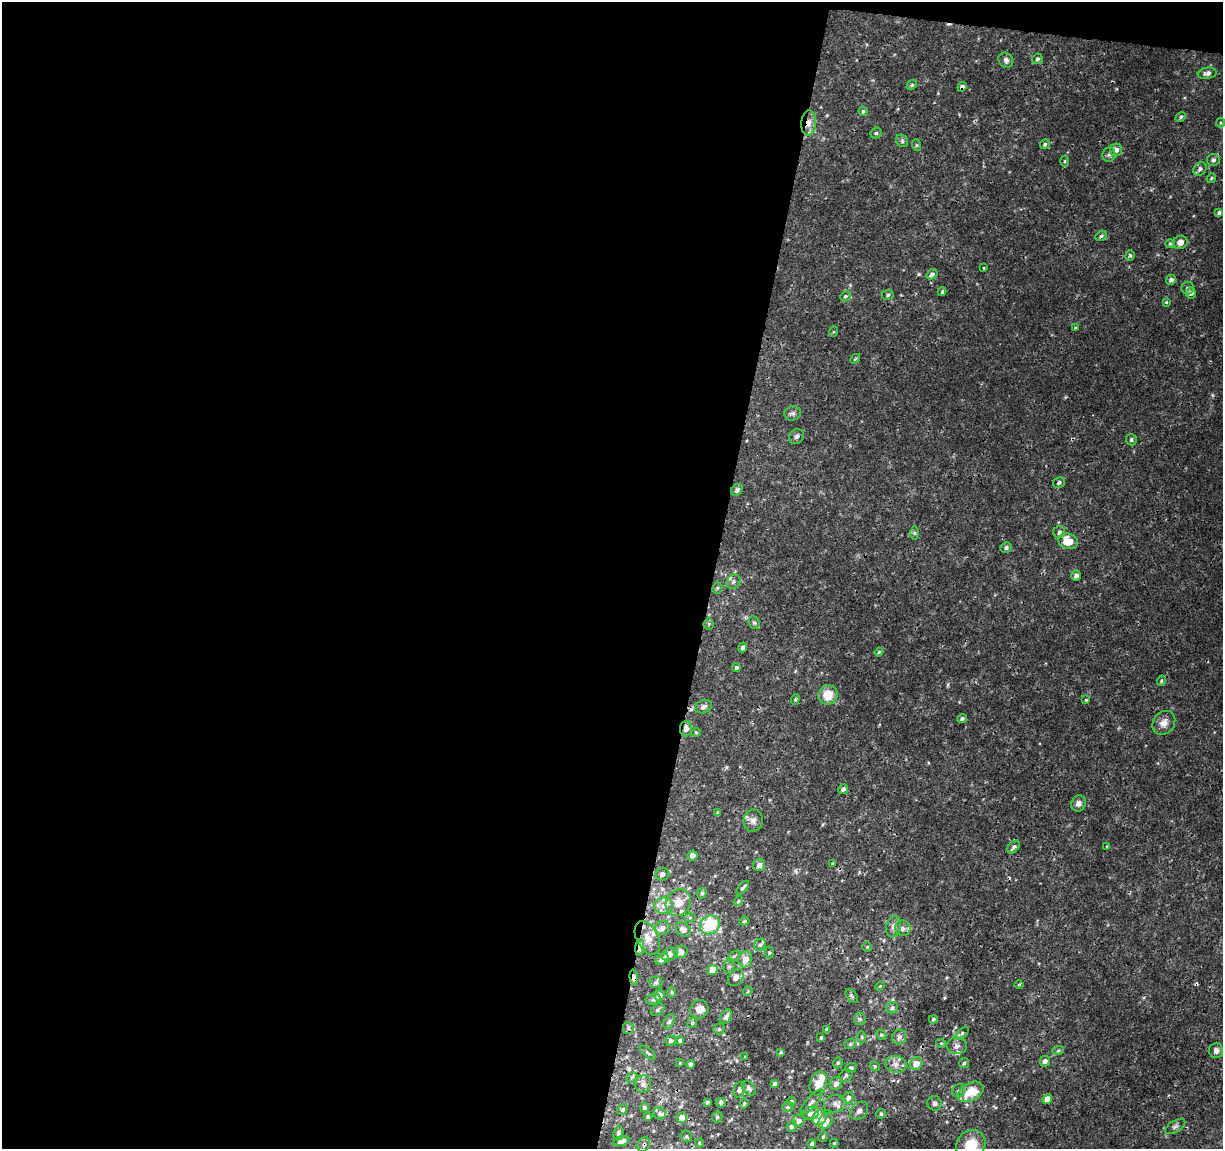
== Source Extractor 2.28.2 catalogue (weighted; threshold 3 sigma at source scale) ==
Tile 1 of 4 x 4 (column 1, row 1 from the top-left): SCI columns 1-1221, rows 3665-4811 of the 4892 x 5096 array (HDU 1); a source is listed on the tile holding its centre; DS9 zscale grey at full resolution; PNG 1225 x 1151 px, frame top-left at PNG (2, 2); each listed source drawn as its Kron ellipse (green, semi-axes under 4 px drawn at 4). Shown black and unused: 59% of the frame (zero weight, under 3 of 4 exposures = <1% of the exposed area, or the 3 px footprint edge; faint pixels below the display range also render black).
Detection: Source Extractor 2.28.2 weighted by HDU 2 'WHT'; one run over the whole footprint, this tile lists its part. Background 0.00125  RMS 9.5e-04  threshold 0.00428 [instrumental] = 3 sigma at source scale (4.5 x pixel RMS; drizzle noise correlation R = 1.50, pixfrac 1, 0.0396/0.0396 arcsec/px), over >= 5 px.
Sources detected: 201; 6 cosmic-ray / hot-pixel residue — neither listed nor drawn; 11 inside a brighter listed object's ellipse — not listed separately; the other 184 listed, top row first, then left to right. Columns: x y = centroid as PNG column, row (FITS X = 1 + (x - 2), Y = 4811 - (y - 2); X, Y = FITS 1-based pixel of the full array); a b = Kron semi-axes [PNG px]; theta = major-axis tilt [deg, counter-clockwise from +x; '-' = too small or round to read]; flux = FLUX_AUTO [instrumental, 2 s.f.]
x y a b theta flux
1037 59 5 5 - 0.21
1006 60 8 7 - 0.3
1207 73 9 5 9 0.35
912 85 5 4 - 0.14
962 87 5 4 - 0.26
863 111 5 4 - 0.15
1181 117 5 4 - 0.15
809 123 12 7 85 0.83
1221 123 5 3 - 0.093
876 133 6 5 - 0.16
902 141 7 5 -50 0.17
1045 144 5 4 - 0.16
916 145 6 4 -71 0.12
1116 150 6 6 - 0.5
1109 155 7 6 - 0.25
1213 160 6 6 - 0.27
1065 161 5 3 - 0.13
1200 169 7 6 - 0.35
1211 178 5 4 - 0.11
1219 213 4 3 - 0.22
1101 236 6 4 29 0.19
1180 242 7 6 - 0.54
1170 244 5 4 - 0.12
1130 255 5 4 - 0.17
983 268 4 2 - 0.083
932 274 6 5 - 0.28
1171 280 5 5 - 0.31
1187 288 6 6 - 0.22
942 292 4 3 - 0.13
1191 293 5 5 - 0.39
888 295 6 5 - 0.18
845 296 5 4 - 0.16
1166 302 4 3 - 0.1
1075 328 4 3 - 0.09
833 332 5 3 - 0.095
855 359 5 4 - 0.1
793 413 8 7 - 0.28
796 436 8 7 - 0.28
1131 440 5 5 - 0.19
1059 482 6 5 - 0.24
737 490 6 5 - 0.3
1059 532 6 6 - 0.31
915 533 7 4 -90 0.16
1068 541 10 7 -19 1.9
1006 548 5 5 - 0.21
1076 576 5 4 - 0.39
733 582 7 6 - 0.28
717 588 5 5 - 0.15
754 623 6 5 - 0.19
709 624 5 5 - 0.14
742 647 5 4 - 0.27
879 652 4 4 - 0.13
736 668 4 4 - 0.19
1161 681 5 3 - 0.11
828 695 10 9 - 1.6
795 699 5 4 - 0.12
1086 700 4 3 - 0.09
703 707 9 6 20 0.37
962 719 5 4 - 0.2
1164 723 13 10 53 0.7
686 729 8 6 85 0.49
696 732 5 3 - 0.089
843 789 5 4 - 0.27
1079 803 8 7 - 0.41
718 813 4 4 - 0.15
753 821 11 9 81 0.53
1107 846 4 3 - 0.078
1014 847 7 4 49 0.27
692 855 5 5 - 0.67
833 864 3 3 - 0.16
759 865 6 6 - 0.38
662 874 7 6 - 0.4
743 888 8 4 49 0.24
702 893 5 4 - 0.22
738 901 5 4 - 0.12
678 902 14 12 55 1.1
664 906 9 8 - 0.62
690 918 6 4 1 0.13
744 921 5 4 - 0.14
710 925 10 9 - 4.8
893 926 11 7 77 0.49
662 928 8 6 29 0.51
903 928 7 7 - 0.47
683 930 8 6 -38 0.67
647 938 18 11 -63 1.1
760 945 6 5 - 0.19
640 947 8 4 83 1.1
867 947 4 4 - 0.098
681 952 7 6 - 0.61
769 953 6 4 89 0.14
670 954 8 6 20 0.52
734 956 7 4 36 0.17
662 959 7 5 39 0.56
745 959 8 6 70 1.1
729 966 7 5 76 0.23
713 970 5 5 - 1.8
634 977 7 4 -85 0.41
736 977 9 7 57 0.54
656 982 6 6 - 0.21
1019 984 5 3 - 0.086
880 986 5 4 - 0.099
748 991 5 4 - 0.099
671 992 5 3 - 0.11
659 995 5 5 - 0.57
852 996 8 5 -50 0.18
653 999 7 5 22 0.2
892 1008 6 5 - 0.27
699 1009 9 9 - 0.74
657 1010 7 5 39 0.21
726 1017 8 5 57 0.28
860 1019 6 6 - 0.17
933 1019 4 4 - 0.16
669 1022 8 5 62 0.21
692 1023 5 4 - 0.14
628 1028 6 5 - 0.21
719 1029 5 5 - 0.15
827 1029 4 4 - 0.21
962 1033 8 4 43 0.17
881 1035 5 4 - 0.14
821 1037 3 3 - 0.13
862 1037 6 4 -89 0.13
899 1037 8 7 - 0.39
680 1040 4 4 - 0.21
671 1041 5 5 - 0.27
941 1043 5 3 - 0.085
850 1044 6 5 - 0.17
957 1046 10 8 -5 0.4
1216 1050 7 7 - 0.34
1058 1051 6 4 20 0.13
781 1052 3 3 - 0.13
648 1053 9 3 -40 0.15
745 1057 3 2 - 0.055
1045 1061 5 5 - 0.48
680 1063 4 3 - 0.083
838 1063 6 4 69 0.15
964 1063 5 5 - 0.16
691 1064 4 3 - 0.28
896 1064 10 8 -14 0.59
916 1064 7 6 - 1.1
875 1066 5 4 - 0.13
851 1068 6 4 19 0.22
846 1076 7 5 34 0.26
632 1077 6 4 44 0.16
818 1083 12 8 73 1.1
643 1084 8 8 - 0.36
775 1084 4 3 - 0.24
836 1084 6 5 - 0.45
749 1088 8 5 -50 0.31
739 1090 8 5 69 0.3
959 1091 7 6 - 0.28
971 1092 14 9 28 2.2
848 1098 6 5 - 0.39
1047 1099 5 4 - 1.1
791 1101 5 4 - 0.14
707 1102 4 3 - 0.19
812 1102 15 5 49 0.41
721 1103 5 5 - 0.23
744 1103 5 4 - 0.14
935 1103 7 7 - 0.32
835 1104 11 8 9 0.5
645 1107 4 4 - 0.19
788 1107 6 5 - 0.17
623 1109 6 4 47 0.18
859 1111 10 7 46 0.41
660 1113 6 6 - 0.25
811 1113 8 6 18 0.57
881 1114 4 4 - 0.19
648 1117 4 4 - 0.18
717 1117 6 5 - 0.18
682 1118 5 5 - 1.2
820 1118 8 7 - 0.62
799 1121 6 6 - 0.37
826 1121 8 6 57 1.2
792 1126 5 5 - 0.28
1175 1127 11 5 29 0.3
618 1133 7 5 81 0.22
686 1136 6 5 - 0.15
823 1137 5 3 - 0.14
621 1141 8 4 14 0.49
699 1143 4 4 - 0.096
834 1143 4 4 - 0.1
644 1144 7 6 - 0.25
812 1144 4 4 - 0.28
971 1145 16 14 50 2.3
Overlapping masked pixels (flux is a lower limit): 9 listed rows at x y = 962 87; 809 123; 1213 160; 686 729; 640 947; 634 977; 957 1046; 935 1103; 644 1144
Isophote crosses this tile's border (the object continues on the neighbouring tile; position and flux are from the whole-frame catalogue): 3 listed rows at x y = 621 1141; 644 1144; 971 1145